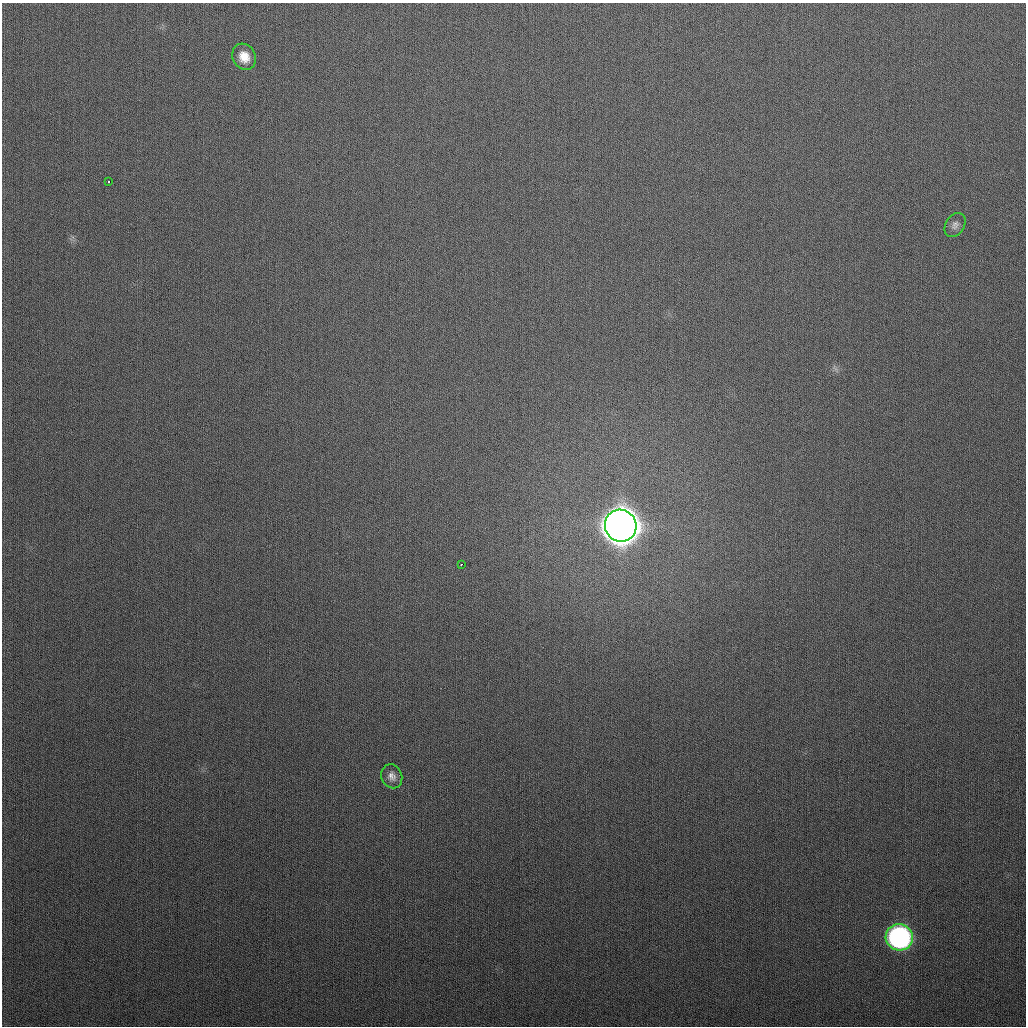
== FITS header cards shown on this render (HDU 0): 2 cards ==
NAXIS1  =                 1024
NAXIS2  =                 1024

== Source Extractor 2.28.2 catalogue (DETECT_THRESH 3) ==
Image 1024 x 1024 px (HDU 0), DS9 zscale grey, 1 PNG px = 1 image px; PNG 1028 x 1028 px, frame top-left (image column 1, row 1024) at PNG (2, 3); each listed source drawn as its Kron ellipse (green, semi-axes under 4 px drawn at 4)
Background 288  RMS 11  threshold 34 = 3 sigma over >= 5 px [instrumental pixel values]
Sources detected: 7; all 7 listed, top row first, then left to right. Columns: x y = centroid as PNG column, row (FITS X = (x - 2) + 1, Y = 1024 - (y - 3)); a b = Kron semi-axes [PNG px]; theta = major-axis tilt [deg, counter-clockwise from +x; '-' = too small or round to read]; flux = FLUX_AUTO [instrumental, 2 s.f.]
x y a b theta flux
244 57 13 11 -61 1.0e+04
109 181 3 2 - 1.5e+03
955 225 13 9 56 3.9e+03
621 526 16 15 - 2.5e+06
462 564 3 2 - 1.7e+03
392 776 12 10 -66 5.0e+03
899 937 14 13 - 2.0e+05